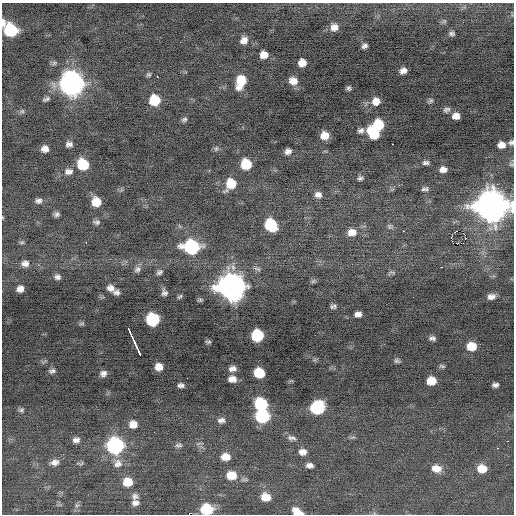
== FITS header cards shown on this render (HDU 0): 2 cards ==
NAXIS1  =                  512 / Axis length
NAXIS2  =                  512 / Axis length

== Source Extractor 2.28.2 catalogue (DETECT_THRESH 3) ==
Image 512 x 512 px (HDU 0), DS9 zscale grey, 1 PNG px = 1 image px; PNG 516 x 516 px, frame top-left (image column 1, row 512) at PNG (2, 3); no overlay
Background -0.0987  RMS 0.8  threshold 2.41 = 3 sigma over >= 5 px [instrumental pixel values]
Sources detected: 126; all 126 listed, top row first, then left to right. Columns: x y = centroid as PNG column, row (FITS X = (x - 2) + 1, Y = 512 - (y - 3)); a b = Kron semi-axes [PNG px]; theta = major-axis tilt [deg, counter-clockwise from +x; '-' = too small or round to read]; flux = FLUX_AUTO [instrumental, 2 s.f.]
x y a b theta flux
444 21 7 5 44 92
3 22 8 4 -90 280
334 27 9 8 - 390
11 30 10 9 - 4200
452 33 7 5 -7 120
244 40 8 7 - 370
364 46 6 4 25 160
264 55 7 6 - 480
302 63 7 7 - 500
403 71 7 5 27 280
148 75 6 5 - 97
157 76 3 2 - 460
241 81 12 8 72 1400
293 81 9 8 - 460
71 84 11 11 - 34000
349 88 4 4 - 100
46 99 9 5 20 140
155 100 9 8 - 1800
431 100 6 5 - 93
376 101 8 8 - 450
446 109 8 5 20 140
22 111 7 5 44 100
456 116 7 6 - 360
184 119 7 5 17 120
378 125 8 8 - 1900
361 130 7 5 11 170
373 133 12 8 -50 1900
325 135 7 7 - 620
511 142 6 6 - 140
69 144 7 6 - 210
392 144 2 2 - 230
501 145 7 6 - 400
45 149 7 6 - 350
216 149 8 5 63 110
288 151 6 5 - 240
426 163 9 5 6 150
83 164 9 8 - 2000
246 164 8 8 - 1800
443 169 7 5 7 300
68 171 12 9 7 330
360 178 7 6 - 130
231 184 10 9 - 1300
497 184 3 2 - 82
425 189 9 5 3 150
318 195 9 7 -9 280
39 200 6 4 36 330
96 202 8 8 - 940
491 206 14 12 -7 88000
56 214 6 5 - 160
96 222 9 5 -9 150
271 225 9 8 - 2900
390 226 8 7 - 150
403 231 2 2 - 320
352 232 11 9 8 530
465 235 2 2 - 580
451 237 3 2 - 420
22 242 7 5 0 90
86 242 3 2 - 52
191 247 11 9 -4 7200
25 263 9 7 1 310
38 265 4 4 - 73
441 267 3 2 - 140
137 269 9 8 - 190
159 272 8 5 31 150
392 272 10 3 -9 98
57 277 7 6 - 190
313 281 8 5 27 99
232 287 12 11 - 67000
111 288 8 7 - 290
20 289 6 6 - 330
116 292 6 5 - 180
164 293 6 5 - 160
180 296 6 4 36 90
491 297 8 6 10 290
200 300 6 4 1 81
334 306 8 4 85 98
332 307 7 6 - 85
358 314 7 5 4 250
153 319 9 9 - 4600
81 324 9 4 1 85
257 335 8 8 - 3100
432 338 6 4 1 150
208 342 6 3 0 82
135 343 19 3 -65 2300
471 346 8 7 - 1000
139 352 8 2 -66 1400
397 361 6 4 -9 110
442 366 8 3 -20 80
159 367 7 6 - 480
232 369 7 5 12 230
52 371 6 4 10 150
103 373 6 5 - 210
259 373 8 7 - 1900
232 379 7 6 - 360
431 381 8 7 - 820
181 385 6 4 0 160
495 385 6 4 6 170
261 404 9 8 - 3500
317 407 10 8 8 4900
21 410 7 6 - 110
263 416 9 8 - 4900
221 420 9 7 7 210
133 424 8 8 - 510
353 437 6 4 18 83
291 438 12 6 -10 200
76 440 8 6 14 250
508 441 2 2 - 210
115 445 10 9 - 11000
178 445 9 5 2 140
497 448 2 2 - 260
303 452 9 7 1 330
225 457 9 7 0 660
55 462 11 8 8 310
80 463 10 4 -1 91
118 463 12 11 - 430
309 465 8 5 -6 250
436 468 11 8 -9 590
482 469 9 8 - 870
231 475 11 9 -3 950
127 482 9 8 - 950
135 496 9 8 - 220
266 497 10 8 -11 760
135 503 9 7 1 250
77 505 6 5 - 120
207 509 10 8 0 2500
297 512 11 6 -26 740
At the frame edge (FLAGS 8, measured only in part): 5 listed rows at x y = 3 22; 511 142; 491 206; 207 509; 297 512